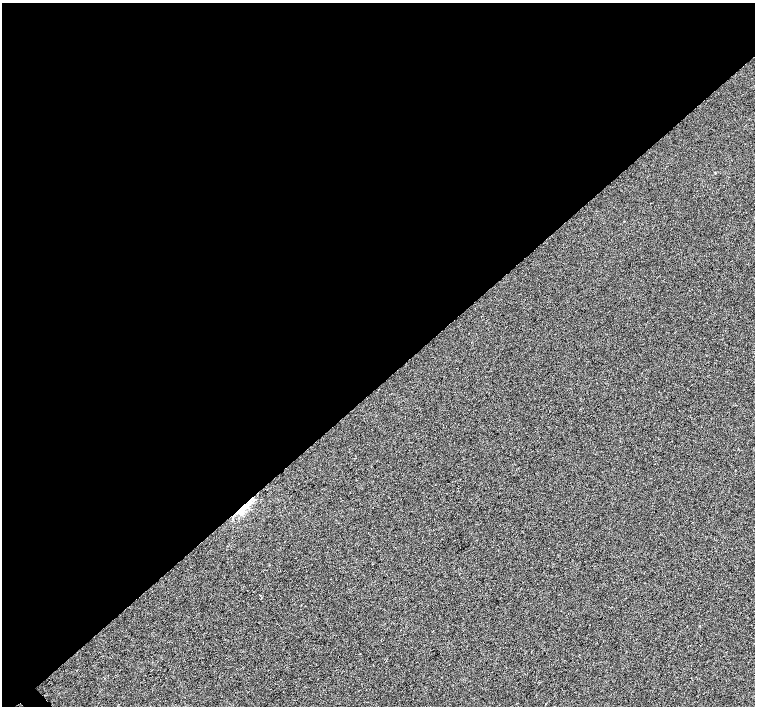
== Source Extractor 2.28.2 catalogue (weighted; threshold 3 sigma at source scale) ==
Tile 2 of 4 x 4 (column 2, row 1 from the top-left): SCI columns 1510-3014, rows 4442-5849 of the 6025 x 6000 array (HDU 1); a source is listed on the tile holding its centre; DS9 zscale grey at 2 x 2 block average (1 PNG px = mean of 2 x 2 image px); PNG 757 x 708 px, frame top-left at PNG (2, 3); no overlay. Shown black and unused: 55% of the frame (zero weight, under 2 of 3 exposures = <1% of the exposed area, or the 3 px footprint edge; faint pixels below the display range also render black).
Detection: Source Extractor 2.28.2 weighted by HDU 2 'WHT'; one run over the whole footprint, this tile lists its part. Background 1.90e-04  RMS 0.0056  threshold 0.0252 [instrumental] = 3 sigma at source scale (4.5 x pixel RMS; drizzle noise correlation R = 1.50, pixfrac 1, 0.0396/0.0396 arcsec/px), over >= 5 px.
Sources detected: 5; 1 inside a brighter object's white glare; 1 cosmic-ray / hot-pixel residue — not listed; the other 3 listed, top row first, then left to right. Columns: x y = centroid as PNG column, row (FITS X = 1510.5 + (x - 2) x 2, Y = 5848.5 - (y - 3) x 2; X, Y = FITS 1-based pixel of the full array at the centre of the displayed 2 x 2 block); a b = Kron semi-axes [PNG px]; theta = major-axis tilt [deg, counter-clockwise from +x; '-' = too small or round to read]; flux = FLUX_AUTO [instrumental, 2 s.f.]
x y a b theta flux
244 506 13 5 36 14
260 595 2 2 - 0.86
401 630 2 2 - 0.51
Overlapping masked pixels (flux is a lower limit): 1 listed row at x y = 244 506